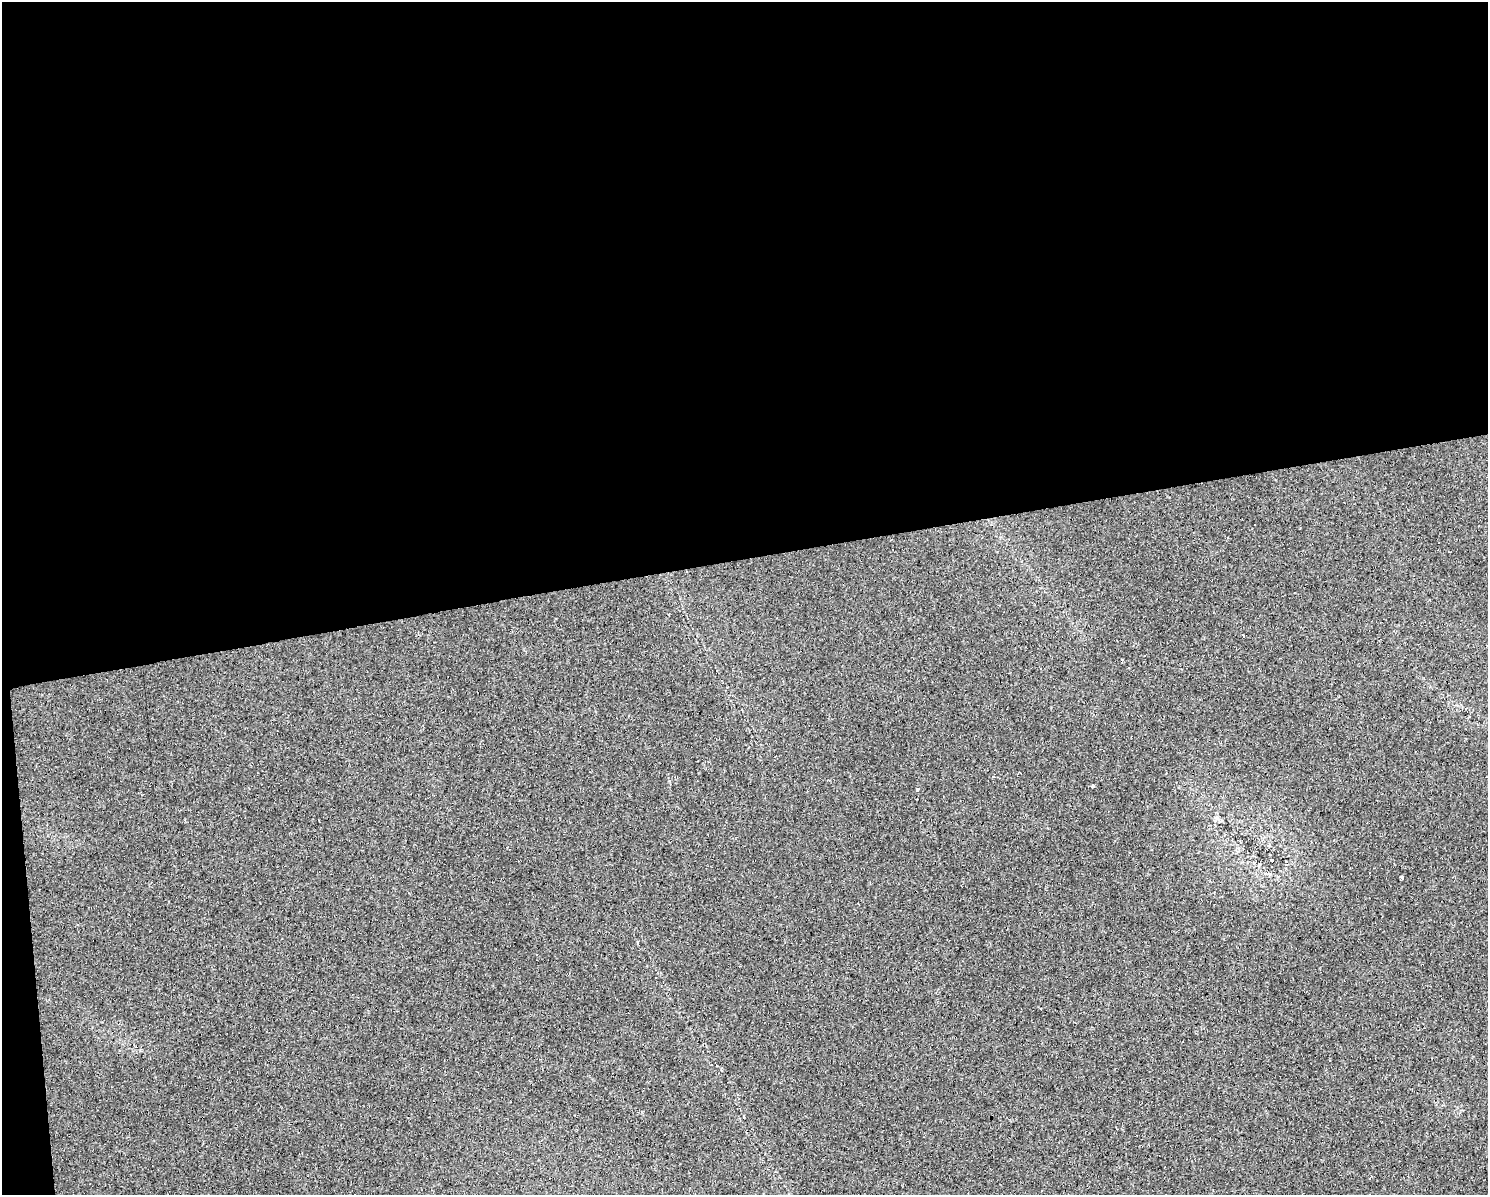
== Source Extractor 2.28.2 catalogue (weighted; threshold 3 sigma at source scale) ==
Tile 1 of 3 x 4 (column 1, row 1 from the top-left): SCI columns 63-1548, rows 3579-4771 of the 4537 x 4771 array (HDU 1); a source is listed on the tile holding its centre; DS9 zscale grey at full resolution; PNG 1490 x 1197 px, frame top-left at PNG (2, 2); no overlay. Shown black and unused: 48% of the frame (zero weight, under 2 of 3 exposures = <1% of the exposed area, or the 3 px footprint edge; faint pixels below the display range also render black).
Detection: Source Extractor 2.28.2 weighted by HDU 2 'WHT'; one run over the whole footprint, this tile lists its part. Background 0.0262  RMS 0.0059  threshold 0.0264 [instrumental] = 3 sigma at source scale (4.5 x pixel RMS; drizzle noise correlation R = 1.50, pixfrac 1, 0.0396/0.0396 arcsec/px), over >= 5 px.
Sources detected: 12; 3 cosmic-ray / hot-pixel residue — not listed; the other 9 listed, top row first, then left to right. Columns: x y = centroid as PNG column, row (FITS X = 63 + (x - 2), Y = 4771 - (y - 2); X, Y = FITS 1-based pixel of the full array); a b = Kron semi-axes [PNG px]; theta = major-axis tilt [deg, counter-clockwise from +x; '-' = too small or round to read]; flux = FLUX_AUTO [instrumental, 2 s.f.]
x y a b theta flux
1255 525 3 2 - 0.36
1243 636 3 2 - 42
1129 668 3 2 - 0.71
993 776 3 3 - 0.66
1093 786 4 3 - 3.2
917 789 4 3 - 6.4
1272 860 3 3 - 1.5
1402 877 4 3 - 3.3
536 954 3 3 - 1.4